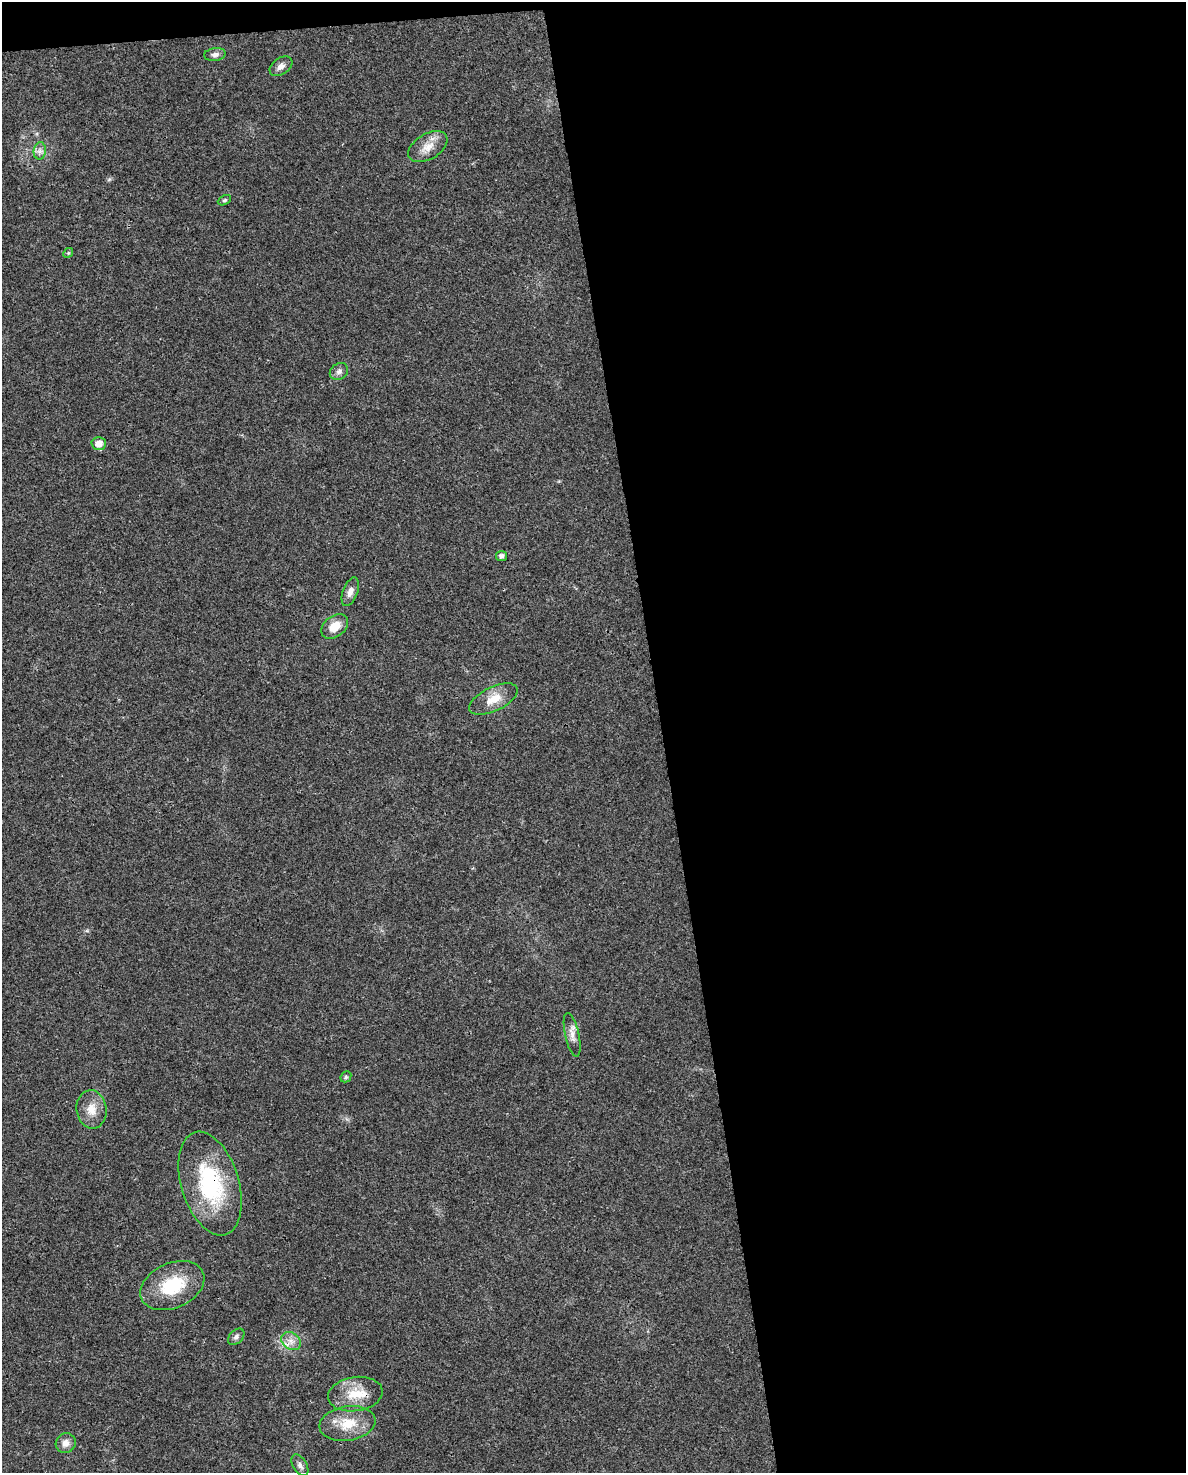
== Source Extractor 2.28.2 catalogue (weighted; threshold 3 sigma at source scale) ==
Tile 4 of 4 x 3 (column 4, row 1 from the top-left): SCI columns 3552-4735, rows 2962-4432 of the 4736 x 4497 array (HDU 1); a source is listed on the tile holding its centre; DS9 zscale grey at full resolution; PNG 1188 x 1475 px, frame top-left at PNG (2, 2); each listed source drawn as its Kron ellipse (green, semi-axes under 4 px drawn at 4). Shown black and unused: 45% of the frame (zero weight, under 3 of 4 exposures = <1% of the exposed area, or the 3 px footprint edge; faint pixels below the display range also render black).
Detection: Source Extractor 2.28.2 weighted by HDU 2 'WHT'; one run over the whole footprint, this tile lists its part. Background 0.0232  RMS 0.003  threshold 0.0136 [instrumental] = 3 sigma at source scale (4.5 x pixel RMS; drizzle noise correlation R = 1.50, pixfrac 1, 0.0396/0.0396 arcsec/px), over >= 5 px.
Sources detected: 24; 1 inside a brighter listed object's ellipse — not listed separately; the other 23 listed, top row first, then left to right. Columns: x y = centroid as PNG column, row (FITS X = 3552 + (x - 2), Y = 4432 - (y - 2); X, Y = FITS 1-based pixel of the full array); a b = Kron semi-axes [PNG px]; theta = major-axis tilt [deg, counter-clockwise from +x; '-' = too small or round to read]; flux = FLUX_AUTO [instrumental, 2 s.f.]
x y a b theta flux
215 54 11 6 8 1.2
281 66 12 8 35 1.8
428 147 21 12 31 4.1
40 151 9 6 83 1.2
224 200 7 4 27 0.5
68 253 5 4 - 0.32
339 371 10 8 33 1.2
99 444 7 6 - 2.5
502 556 5 5 - 1.2
350 592 15 7 70 1.9
335 626 15 10 37 4.7
493 699 26 12 26 5.1
572 1035 22 7 -77 2.3
346 1077 6 5 - 0.42
91 1109 19 15 -85 4.4
210 1184 53 29 -73 30
172 1286 33 22 24 14
236 1337 10 6 45 1
291 1341 11 8 -34 2
355 1394 27 17 8 7.8
347 1423 28 17 9 8.2
66 1443 10 9 - 2.1
300 1465 12 7 -58 1.3
Overlapping masked pixels (flux is a lower limit): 1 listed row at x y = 210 1184